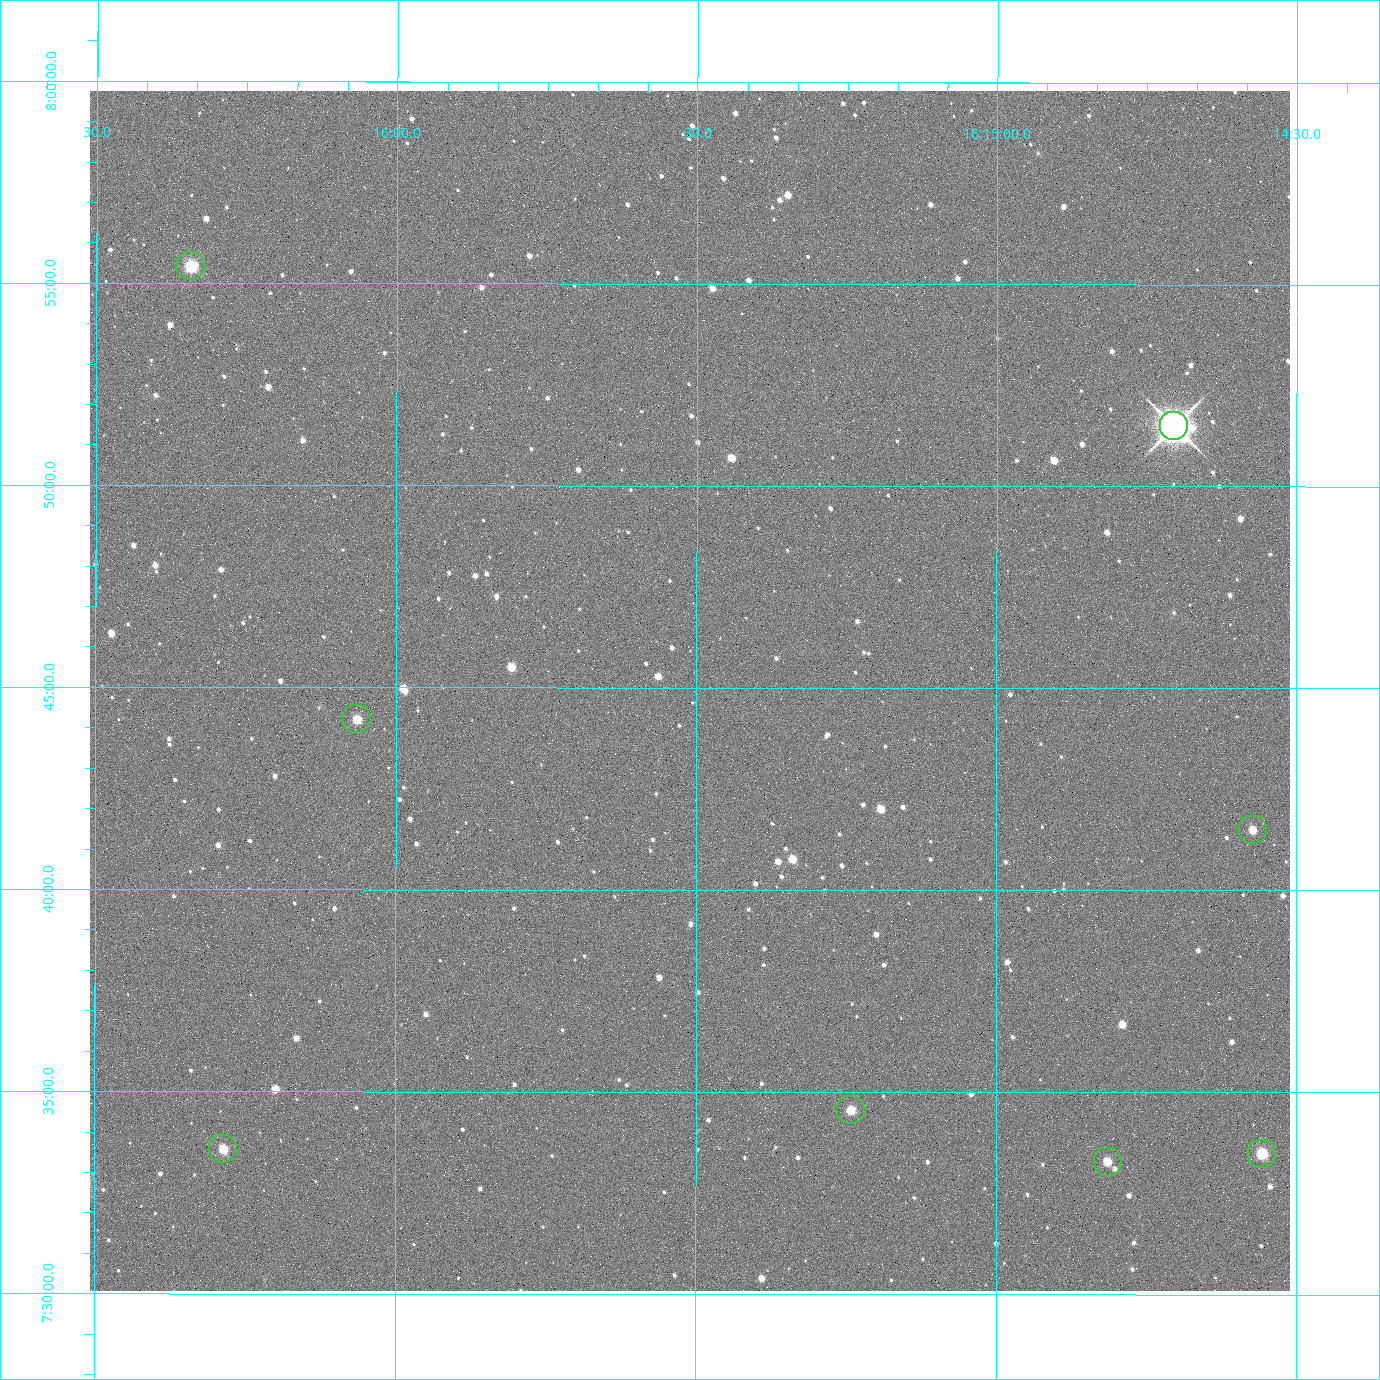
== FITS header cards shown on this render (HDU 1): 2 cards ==
NAXIS1  =                 2400 / Width of image data
NAXIS2  =                 2400 / Height of image data

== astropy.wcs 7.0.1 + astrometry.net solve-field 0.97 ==
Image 2400 x 2400 px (HDU 1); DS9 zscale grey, zoomed out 1/2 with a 90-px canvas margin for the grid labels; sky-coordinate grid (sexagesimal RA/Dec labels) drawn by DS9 from the SOLVED WCS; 8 Tycho-2 reference stars matched to detected sources circled (green)
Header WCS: RA---TAN/DEC--TAN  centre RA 16:15:31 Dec +07:45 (243.88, +7.75 deg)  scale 0.74 arcsec/px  FOV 29.6' x 29.6'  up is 0 deg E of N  parity normal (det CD < 0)
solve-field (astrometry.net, Tycho-2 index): VERIFIED the header's WCS against the Tycho-2 star catalogue (4 matches, 0 conflicts) and refined it, rather than solving blind
Solved WCS: RA---TAN-SIP/DEC--TAN-SIP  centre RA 16:15:31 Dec +07:45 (243.88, +7.75 deg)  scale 0.743 arcsec/px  FOV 29.7' x 29.7'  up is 0 deg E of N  parity normal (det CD < 0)
The solver's refit moves the header's centre by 2.8 arcsec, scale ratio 1.003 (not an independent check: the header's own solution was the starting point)
Tycho-2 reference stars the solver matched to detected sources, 8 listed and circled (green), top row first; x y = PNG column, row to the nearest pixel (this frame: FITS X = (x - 90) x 2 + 1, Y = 2400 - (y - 91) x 2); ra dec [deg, ICRS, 3 dp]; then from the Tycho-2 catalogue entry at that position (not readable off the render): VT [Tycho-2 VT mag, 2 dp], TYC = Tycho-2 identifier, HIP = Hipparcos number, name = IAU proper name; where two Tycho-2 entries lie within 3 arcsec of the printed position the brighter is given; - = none
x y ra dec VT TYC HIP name
191 266 244.086 +7.924 10.10 946-635-1 - -
1174 426 243.676 +7.858 6.72 946-1598-1 79608 -
357 720 244.016 +7.737 11.56 946-881-1 - -
1252 830 243.643 +7.692 11.91 946-916-1 - -
850 1110 243.810 +7.576 11.94 946-1047-1 - -
223 1150 244.071 +7.560 11.55 946-984-1 - -
1262 1154 243.639 +7.558 10.81 946-1083-1 - -
1108 1162 243.703 +7.555 12.21 946-959-1 - -